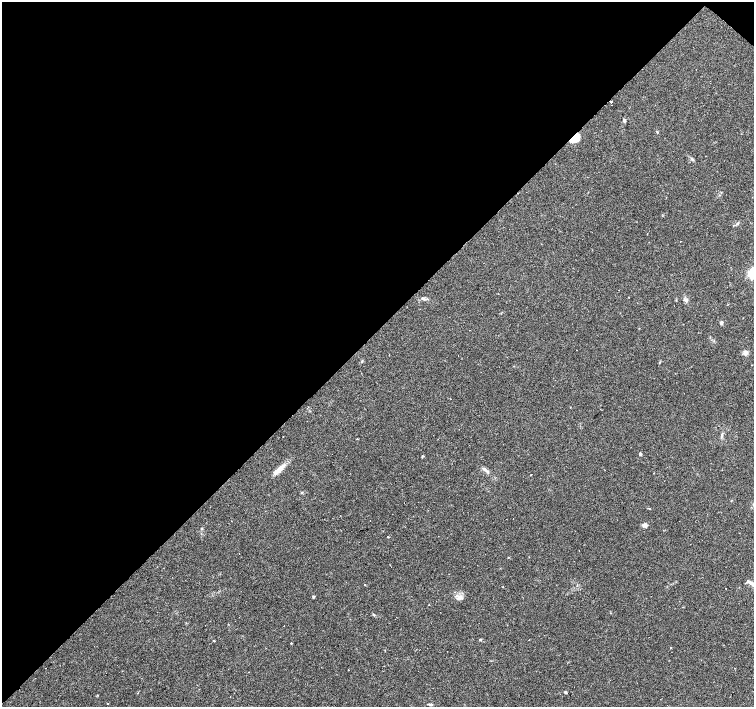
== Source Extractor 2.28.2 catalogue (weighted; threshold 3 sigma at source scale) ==
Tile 2 of 4 x 4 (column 2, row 1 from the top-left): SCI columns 1505-3008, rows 4386-5794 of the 6017 x 6019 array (HDU 1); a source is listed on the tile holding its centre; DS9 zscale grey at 2 x 2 block average (1 PNG px = mean of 2 x 2 image px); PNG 756 x 709 px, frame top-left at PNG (2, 2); no overlay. Shown black and unused: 47% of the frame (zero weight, under 2 of 3 exposures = <1% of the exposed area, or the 3 px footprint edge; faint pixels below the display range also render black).
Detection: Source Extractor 2.28.2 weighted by HDU 2 'WHT'; one run over the whole footprint, this tile lists its part. Background 0.0781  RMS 0.006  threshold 0.027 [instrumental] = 3 sigma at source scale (4.5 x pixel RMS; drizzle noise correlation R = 1.50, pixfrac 1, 0.0396/0.0396 arcsec/px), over >= 5 px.
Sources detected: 47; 12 cosmic-ray / hot-pixel residue — not listed; the other 35 listed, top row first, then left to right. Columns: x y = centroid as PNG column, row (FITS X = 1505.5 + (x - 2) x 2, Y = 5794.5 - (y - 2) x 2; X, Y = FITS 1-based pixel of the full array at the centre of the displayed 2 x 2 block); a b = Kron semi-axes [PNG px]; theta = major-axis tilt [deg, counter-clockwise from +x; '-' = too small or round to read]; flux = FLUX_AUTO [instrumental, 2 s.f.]
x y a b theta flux
611 102 2 2 - 16
624 120 4 3 - 2.1
657 132 3 2 - 0.95
575 138 11 7 42 16
692 159 5 3 - 1.8
738 223 5 3 - 1.9
707 228 2 2 - 4.6
752 274 4 3 - 120
424 299 4 3 - 1.8
686 300 7 4 -57 3.3
721 323 3 3 - 3.2
745 353 5 5 - 4.6
721 437 4 2 - 1.3
357 439 2 2 - 3.2
640 454 2 2 - 4
422 456 4 2 - 0.91
279 469 19 5 44 12
484 469 5 3 - 2.8
530 475 2 2 - 3.2
645 525 5 4 - 5.5
202 528 3 3 - 1.1
388 537 2 2 - 8.1
751 583 13 3 -35 5.2
365 585 2 2 - 2.3
726 589 2 2 - 2.2
313 597 3 3 - 1.6
459 598 8 6 19 7.1
374 615 3 2 - 1.1
480 639 3 3 - 1.2
214 640 2 2 - 2.7
291 643 2 2 - 0.61
735 668 2 2 - 0.99
348 669 2 2 - 0.68
566 692 4 2 - 1.5
667 705 2 2 - 0.88
Overlapping masked pixels (flux is a lower limit): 2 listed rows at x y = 611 102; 575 138
Isophote crosses this tile's border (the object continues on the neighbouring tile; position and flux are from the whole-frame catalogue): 2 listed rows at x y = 752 274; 751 583
Diffuse or blended objects may show on this block-average render without a row.